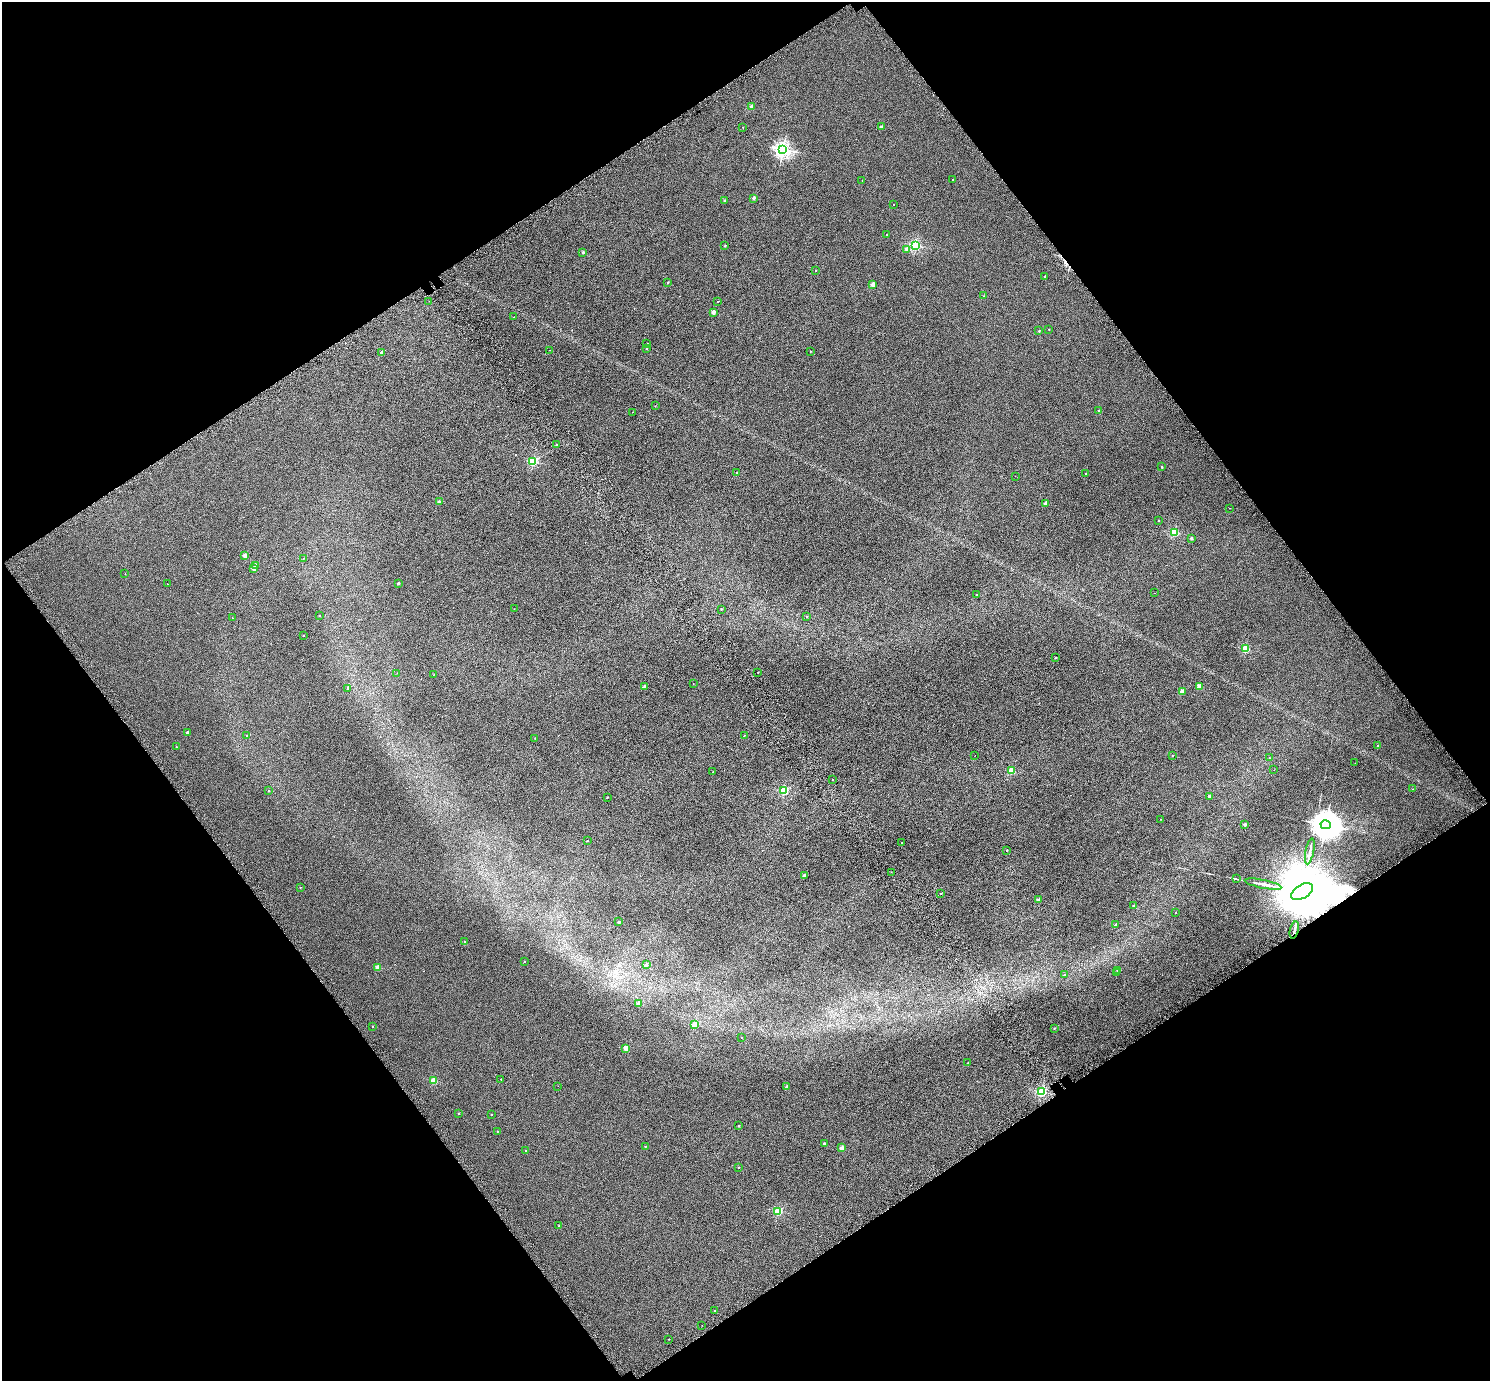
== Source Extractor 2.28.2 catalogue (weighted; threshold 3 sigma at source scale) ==
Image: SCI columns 64-6012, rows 215-5730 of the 6078 x 6006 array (HDU 1 of 3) = the unmasked area's bounding box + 8 px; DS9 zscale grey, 4 x 4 block average (1 PNG px = mean of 4 x 4 image px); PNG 1492 x 1383 px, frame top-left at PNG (2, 2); each listed source drawn as its Kron ellipse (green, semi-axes under 4 px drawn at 4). Shown black and unused: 48% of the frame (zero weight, under 6 of 12 exposures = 4% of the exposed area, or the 3 px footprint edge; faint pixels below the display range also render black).
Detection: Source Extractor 2.28.2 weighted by HDU 2 'WHT'. Background 8.45e-05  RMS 0.003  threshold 0.0121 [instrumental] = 3 sigma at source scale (4.09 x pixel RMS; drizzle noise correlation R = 1.36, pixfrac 0.8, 0.0396/0.0396 arcsec/px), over >= 5 px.
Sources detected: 147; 3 inside a brighter object's white glare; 2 long thin detections or spike segments (spike, bleed or trail) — neither listed nor drawn; the other 142 listed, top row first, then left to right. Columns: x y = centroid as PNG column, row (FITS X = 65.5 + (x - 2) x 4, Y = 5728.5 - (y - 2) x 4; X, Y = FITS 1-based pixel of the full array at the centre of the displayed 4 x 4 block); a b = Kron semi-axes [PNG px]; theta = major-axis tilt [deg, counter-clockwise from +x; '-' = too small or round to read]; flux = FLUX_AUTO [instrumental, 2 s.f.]
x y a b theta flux
751 107 2 2 - 11
743 127 2 2 - 0.39
881 127 2 2 - 5
783 149 2 2 - 450
953 179 2 2 - 0.46
862 180 2 2 - 0.3
753 198 2 2 - 8.8
724 200 2 2 - 2.1
893 204 2 2 - 0.49
886 235 2 2 - 0.59
916 245 2 2 - 150
725 246 2 2 - 1.6
907 249 2 2 - 15
583 252 2 2 - 2.9
816 270 2 2 - 1.1
1044 276 2 2 - 2.4
668 282 2 2 - 2.3
873 285 2 2 - 23
984 296 2 2 - 0.28
429 301 2 2 - 0.22
718 301 2 2 - 0.82
713 312 2 2 - 17
513 317 2 2 - 0.33
1049 329 2 2 - 1.4
1039 331 2 2 - 1.3
647 344 2 2 - 2.1
646 348 2 2 - 1.6
550 350 2 2 - 0.27
810 351 2 2 - 0.42
381 352 2 2 - 6.1
655 406 2 2 - 0.49
1099 410 2 2 - 2.9
632 412 2 2 - 0.44
557 444 2 2 - 1.6
533 461 2 2 - 100
1162 467 2 2 - 3.5
736 473 2 2 - 1.1
1086 474 2 2 - 1.7
1015 476 2 2 - 0.18
439 502 2 2 - 6
1045 503 2 2 - 13
1230 508 2 2 - 0.26
1158 521 2 2 - 0.83
1174 532 2 2 - 93
1191 538 2 2 - 5.9
245 556 2 2 - 19
303 558 2 2 - 0.43
256 565 2 2 - 7.5
254 569 2 2 - 11
125 574 2 2 - 0.52
398 583 2 2 - 3.9
167 584 2 2 - 0.59
1154 593 2 2 - 0.41
977 595 2 2 - 0.51
514 609 2 2 - 0.24
721 609 2 2 - 0.74
319 615 2 2 - 0.98
807 617 2 2 - 1
232 618 2 2 - 0.78
304 635 2 2 - 1.5
1245 649 2 2 - 86
1055 658 2 2 - 1.3
758 672 2 2 - 0.91
397 673 2 2 - 0.34
433 675 2 2 - 0.27
693 684 2 2 - 0.44
1199 686 2 2 - 21
644 687 2 2 - 13
348 688 2 2 - 2
1182 692 2 2 - 31
187 733 2 2 - 6.8
247 735 2 2 - 2.6
744 736 2 2 - 0.7
535 738 2 2 - 0.75
1378 746 2 2 - 5.3
176 747 2 2 - 1.3
975 755 2 2 - 0.18
1172 756 2 2 - 0.79
1269 758 2 2 - 0.66
1355 763 2 2 - 0.19
1274 770 2 2 - 0.21
1011 771 2 2 - 44
712 772 2 2 - 0.56
832 779 2 2 - 0.48
1413 789 2 2 - 0.38
269 791 2 2 - 1.7
784 791 2 2 - 100
1209 796 2 2 - 5.2
607 797 2 2 - 1.2
1160 819 2 2 - 0.73
1245 824 2 2 - 7.8
1326 825 5 4 - 2400
587 841 2 2 - 1
902 843 2 2 - 0.46
1007 850 2 2 - 0.95
1310 851 13 2 79 5.3
891 872 2 2 - 0.3
804 875 2 2 - 4.6
1236 879 2 2 - 0.58
1263 884 19 2 -11 8.4
300 887 2 2 - 0.7
1302 892 12 6 31 33000
941 893 2 2 - 0.9
1039 900 2 2 - 8.7
1133 906 2 2 - 1.5
1175 913 2 2 - 0.44
619 922 2 2 - 5.6
1116 925 2 2 - 8.4
1294 930 9 2 77 4.1
465 942 2 2 - 2.3
524 961 2 2 - 1.1
646 965 2 2 - 8.7
378 967 2 2 - 30
1118 971 2 2 - 2.2
1117 973 2 2 - 7.9
1064 975 2 2 - 0.92
639 1003 2 2 - 8.2
695 1025 2 2 - 64
372 1027 2 2 - 1.6
1054 1028 2 2 - 0.77
741 1037 2 2 - 0.43
626 1048 2 2 - 33
967 1063 2 2 - 0.7
501 1079 2 2 - 1.2
434 1081 2 2 - 51
558 1086 2 2 - 0.23
787 1086 2 2 - 2.8
1041 1092 2 2 - 160
459 1113 2 2 - 2.3
491 1114 2 2 - 1.7
739 1126 2 2 - 1.4
497 1131 2 2 - 0.7
824 1143 2 2 - 3.2
645 1146 2 2 - 1.5
842 1148 2 2 - 24
526 1150 2 2 - 1.3
739 1167 2 2 - 1.8
778 1211 2 2 - 95
559 1226 2 2 - 2.4
715 1310 2 2 - 1.3
702 1325 2 2 - 0.26
669 1339 2 2 - 0.62
Overlapping masked pixels (flux is a lower limit): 2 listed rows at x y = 1302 892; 1294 930
Diffuse or blended objects may show on this block-average render without a row.